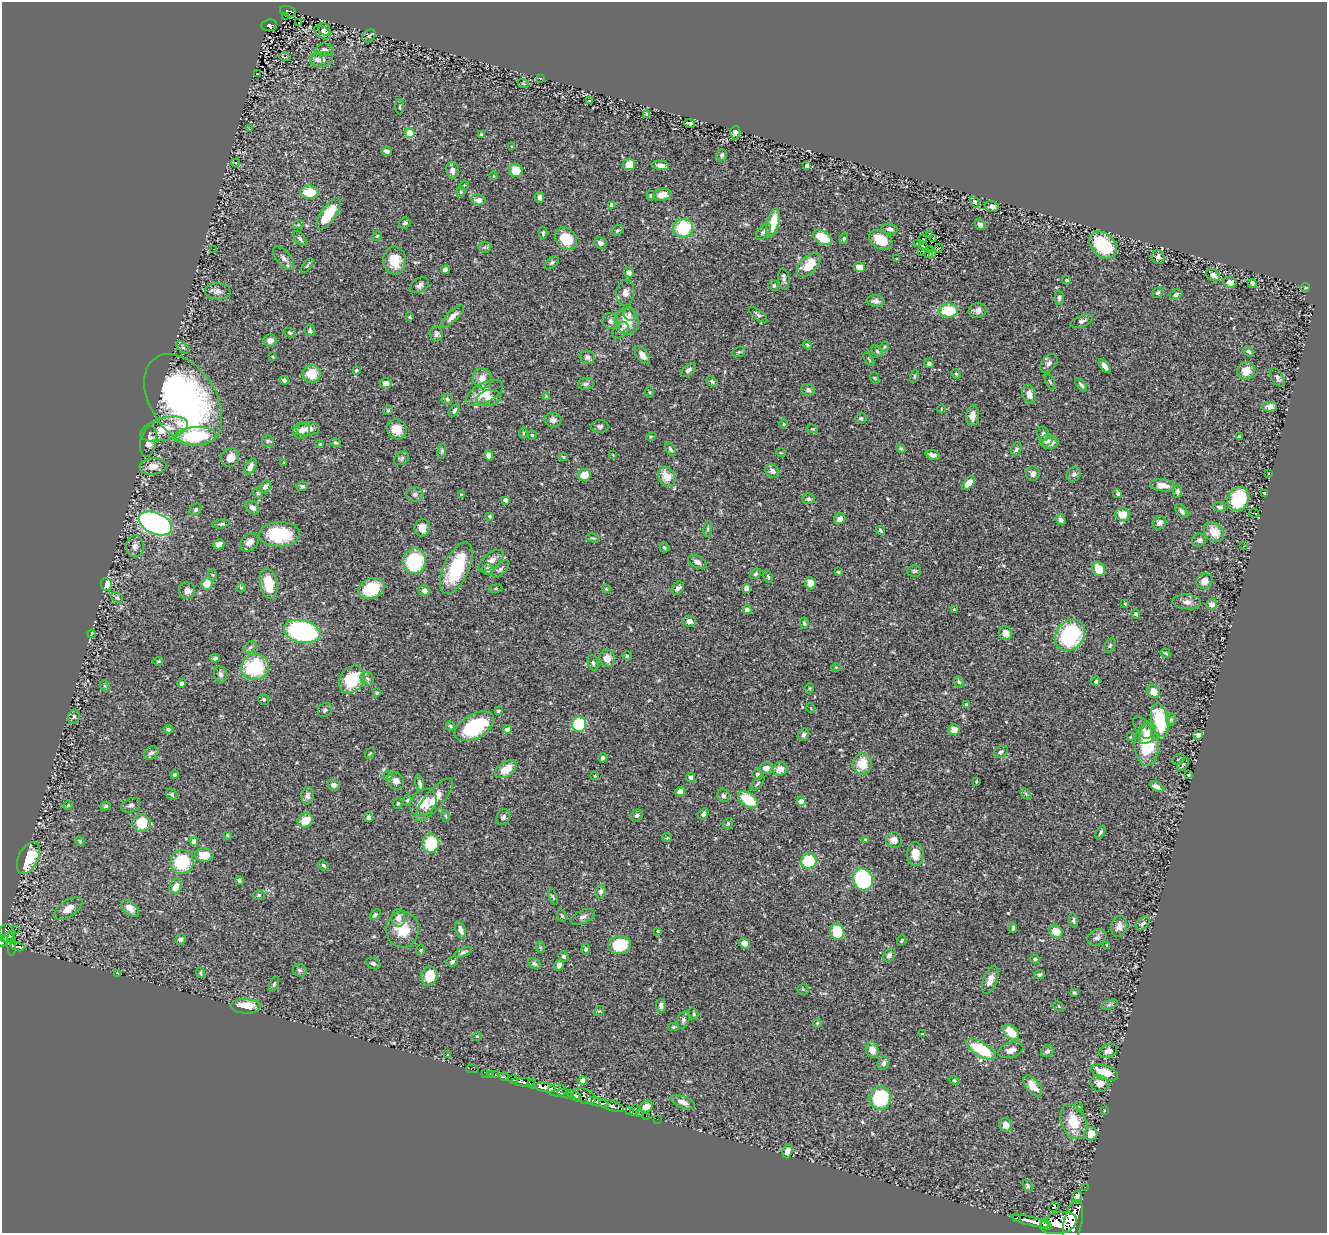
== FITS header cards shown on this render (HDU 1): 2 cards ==
NAXIS1  =                 1325
NAXIS2  =                 1231

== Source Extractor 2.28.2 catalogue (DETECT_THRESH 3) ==
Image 1325 x 1231 px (HDU 1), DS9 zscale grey, 1 PNG px = 1 image px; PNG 1329 x 1235 px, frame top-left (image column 1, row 1231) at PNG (2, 2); each listed source drawn as its Kron ellipse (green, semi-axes under 4 px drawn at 4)
Background 0.666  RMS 0.022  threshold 0.0654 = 3 sigma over >= 5 px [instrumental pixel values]
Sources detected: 480; all 480 listed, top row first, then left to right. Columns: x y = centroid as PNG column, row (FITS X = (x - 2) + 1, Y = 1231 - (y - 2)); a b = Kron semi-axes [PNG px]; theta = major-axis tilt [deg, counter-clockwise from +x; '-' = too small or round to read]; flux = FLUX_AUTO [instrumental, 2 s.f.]
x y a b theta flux
288 11 8 5 -15 120
285 16 2 2 - 2.9
298 22 3 3 - 3.6
269 25 8 6 5 150
325 29 7 5 -58 2.7
323 32 9 6 -31 4.3
369 36 7 5 44 3.4
324 50 9 6 2 5.2
285 57 5 2 - 1.8
317 60 7 6 - 4.6
322 60 11 7 9 9.1
257 74 2 2 - 0.79
540 78 4 2 - 1.1
523 83 6 3 -20 1.2
589 100 3 3 - 1.1
400 107 7 3 -86 1.9
646 114 4 3 - 1.9
690 123 5 3 - 3
250 129 3 2 - 0.98
410 133 5 4 - 50
735 133 6 5 - 4.4
481 135 4 3 - 2.4
512 147 3 2 - 1.1
386 151 5 4 - 5.4
722 155 6 5 - 3.3
236 163 4 3 - 1.9
629 164 6 6 - 23
661 165 8 4 -6 7.2
807 166 4 4 - 5.1
452 170 8 6 -82 6.5
516 170 7 6 - 26
493 176 4 3 - 0.94
464 185 5 3 - 1.1
309 192 9 6 -1 37
461 192 5 4 - 1.8
662 195 9 6 11 11
651 196 4 3 - 2
540 197 5 4 - 4.6
478 200 7 5 -9 7.5
975 202 6 4 -62 3.4
612 205 4 4 - 9.7
992 207 7 5 -12 6.2
328 214 18 7 56 49
405 223 6 5 - 3.3
773 223 15 6 77 32
298 225 5 3 - 1.6
980 225 6 5 - 5.5
683 228 10 9 - 71
890 229 8 5 -9 5.9
617 230 7 4 33 2.1
763 232 10 5 51 5.1
543 233 6 4 -89 2.2
929 235 3 2 - 1.8
377 236 5 3 - 1.4
822 237 10 6 -31 41
844 238 6 4 77 2.1
300 239 9 4 -51 3.5
566 239 12 10 -49 38
933 239 3 2 - 1.8
881 240 12 8 -31 38
922 240 5 3 - 3.2
600 243 6 5 - 6.8
918 243 3 2 - 0.96
1103 245 16 11 -42 82
923 246 4 3 - 0.36
485 247 6 5 - 2.4
939 248 5 2 - 2
213 249 2 2 - 4.1
930 250 3 2 - 0.084
922 251 2 2 - 4.1
928 254 4 2 - 4.5
933 255 2 2 - 2
1158 257 7 6 - 4.7
284 258 14 7 -50 7.1
897 259 3 2 - 1
395 261 14 11 -86 28
552 263 8 5 44 2.9
307 265 8 3 55 2.1
809 265 14 8 45 32
859 267 6 4 -12 15
445 270 4 4 - 7.2
629 273 5 4 - 6.3
1213 275 7 5 -35 7.5
784 279 10 6 -84 4.9
1066 280 4 3 - 1.9
1230 282 6 5 - 7.2
1252 283 4 3 - 3.1
419 285 10 7 30 5.1
774 286 5 5 - 2.5
1305 287 5 4 - 2
218 291 13 8 -2 7.2
625 293 13 9 84 9.7
1158 293 6 5 - 2.5
1176 295 6 5 - 3.9
1059 298 7 4 87 3.4
876 301 9 5 -6 5.6
949 310 9 7 -1 61
978 310 9 7 6 7
629 314 7 5 -65 3.9
758 315 11 4 -39 3.2
452 316 15 5 43 9.2
409 317 3 3 - 1.3
610 321 8 7 - 5.3
627 321 13 11 -81 31
1082 321 12 5 22 5.7
310 330 6 5 - 2.8
620 330 10 6 47 6.4
290 333 6 4 -20 2.1
436 334 7 6 - 4.3
270 340 7 6 - 6.6
807 345 4 3 - 1.7
884 347 5 4 - 1.7
183 348 7 4 -42 3
877 351 6 5 - 2.4
739 352 7 5 20 2.4
1249 352 6 4 -40 3.2
642 355 10 5 -52 8.3
273 357 3 2 - 1.3
587 357 7 6 - 5.4
869 359 7 3 -56 1.7
929 363 5 4 - 5
1049 363 10 7 50 5.6
1105 366 8 4 -53 6.8
356 370 3 2 - 1.6
688 370 9 5 39 4.7
1246 371 9 8 - 18
312 374 9 9 - 28
956 374 5 4 - 1.8
914 376 6 4 73 1.9
1277 377 10 6 -56 4.4
482 378 10 9 - 13
875 378 5 3 - 1.3
284 380 5 4 - 4.1
712 381 6 4 -38 3.2
1050 382 8 3 -63 2.3
386 383 6 5 - 8.4
586 384 8 6 6 3.7
1081 385 7 4 -49 3.4
808 390 7 5 -35 3.9
650 392 6 4 -88 1.7
484 393 20 10 28 29
1029 394 10 6 -75 9.4
546 396 4 4 - 1.4
489 398 12 8 10 10
447 399 5 5 - 3.2
183 400 50 32 -56 470
1270 407 7 5 2 7.4
941 409 4 3 - 1.1
388 410 5 4 - 1.7
454 411 7 4 55 3.4
972 416 10 6 87 11
861 418 5 5 - 3.1
553 420 8 7 - 6.5
784 424 5 3 - 1.2
600 426 8 6 0 3.8
164 429 24 11 16 25
308 429 11 7 4 11
397 429 10 9 - 18
812 429 5 3 - 1.6
301 430 9 8 - 8.1
523 433 6 3 89 1.5
1043 434 7 5 -75 3.9
532 435 4 4 - 1.7
195 436 21 9 3 93
651 436 5 3 - 1.3
1239 437 4 3 - 3.5
148 441 15 8 78 15
268 441 6 5 - 3
1046 441 7 5 34 6.5
336 443 5 4 - 2.1
1050 443 8 6 21 11
320 444 4 4 - 1.8
901 448 5 4 - 2.4
670 449 7 4 -57 3.4
1016 449 7 5 68 3.2
442 451 8 4 84 2.6
781 453 5 3 - 1.1
489 455 5 4 - 8.1
613 455 3 2 - 0.95
933 455 7 4 -18 5.5
230 457 10 8 50 14
563 457 4 3 - 1.9
402 458 8 6 33 3.1
284 463 3 2 - 1.2
153 466 13 8 6 12
251 466 9 5 64 8.3
772 471 7 6 - 6.4
1268 473 3 2 - 1.1
1033 474 7 6 - 6.5
1074 474 8 6 44 3.8
584 475 6 6 - 23
667 477 10 8 -62 24
968 483 8 4 48 15
1163 485 12 6 -8 15
302 486 5 5 - 2.5
265 487 6 5 - 6
1177 492 6 4 87 3.2
258 493 6 4 -48 2.2
1264 493 3 2 - 1
415 494 8 7 - 4.8
461 494 4 3 - 1.6
1118 494 4 4 - 3.2
808 499 6 5 - 3.5
1238 499 12 10 64 89
505 500 4 4 - 6.5
1220 507 6 5 - 4.2
252 508 8 5 -41 5.7
196 509 7 5 47 3.2
1182 511 8 5 -48 4.7
1254 513 5 2 - 1.2
1122 514 7 6 - 21
490 516 3 2 - 2
840 519 6 5 - 7.4
1061 520 6 4 -51 4.9
155 523 17 10 -23 520
1159 523 7 6 - 6.5
221 524 9 4 10 2.6
422 528 9 7 69 14
708 529 8 4 82 1.8
880 530 4 3 - 3.1
1214 532 11 8 -44 23
279 534 20 12 2 76
593 538 7 4 -12 2.1
1199 540 7 6 - 5
249 542 10 8 44 9.7
219 544 5 4 - 7.8
135 546 11 8 -90 8
1243 546 2 2 - 0.84
664 547 5 4 - 2
414 561 12 11 - 110
491 561 15 7 37 10
697 562 10 6 -27 5.8
456 568 28 12 66 95
488 569 6 5 - 5.6
500 569 11 5 45 4.4
1099 569 7 6 - 27
914 571 7 5 1 3
838 572 3 3 - 2.1
756 574 6 4 40 2.4
213 575 6 3 -70 1.5
768 577 6 4 -63 2.2
1204 581 8 7 - 12
269 583 15 8 -79 36
810 583 6 5 - 14
107 584 6 5 - 24
207 584 6 5 - 26
241 588 5 4 - 1.9
678 588 7 5 47 4.5
747 588 4 4 - 9.3
371 589 13 10 22 53
496 589 7 3 9 2
606 589 4 3 - 1.6
187 591 8 8 - 9.2
424 591 5 5 - 7.7
117 598 6 5 - 3.5
1187 602 14 7 -4 7.7
1125 604 3 3 - 1.4
1212 604 5 5 - 9.1
747 610 4 4 - 9.5
954 610 4 3 - 1.3
1136 614 5 4 - 2.9
689 621 6 5 - 8
804 623 5 3 - 2.1
302 631 18 11 -12 260
1005 633 7 6 - 11
91 634 4 2 - 0.74
1070 635 17 13 51 130
1110 645 8 5 63 2.2
250 647 7 5 46 3.1
1166 653 5 3 - 1.9
627 656 4 4 - 1.9
215 658 5 4 - 3.6
607 658 9 7 -63 13
158 661 5 4 - 1.5
593 663 8 5 -74 3.2
255 667 14 12 25 92
836 668 5 3 - 1.3
221 674 8 6 -70 4.2
367 679 7 6 - 4
352 680 15 11 53 56
1096 681 5 4 - 2.3
959 682 6 4 -74 2.1
182 683 4 3 - 3.8
105 686 6 3 -71 1.7
810 688 5 3 - 1.3
1154 692 7 5 -58 17
377 693 3 3 - 1.8
264 699 6 5 - 2.2
966 705 4 3 - 2.2
811 708 5 3 - 1.2
325 710 7 6 - 3.4
498 711 4 3 - 2
74 717 7 6 - 3.6
1171 719 6 4 76 3.2
1160 720 17 8 -79 92
579 724 7 7 - 100
450 726 4 3 - 2
474 726 21 12 30 100
1143 727 13 7 -55 7.4
168 729 5 4 - 3.2
507 730 4 4 - 12
954 730 5 5 - 14
1147 734 11 7 59 13
804 735 6 5 - 3.6
1198 735 5 4 - 5.1
1130 737 3 3 - 1.2
1147 745 20 12 -88 73
1001 752 7 5 27 3.3
151 753 8 6 37 5
370 753 5 3 - 1.4
603 758 5 4 - 3.2
1179 760 6 5 - 2.6
862 764 10 9 - 29
1183 764 7 4 54 2.1
766 768 6 5 - 12
506 769 12 7 33 22
780 769 7 6 - 13
175 775 4 4 - 2.4
758 775 5 5 - 5
1188 775 3 3 - 1.2
388 776 5 4 - 2
595 776 4 3 - 1.3
691 777 4 4 - 4
396 781 9 8 - 8.9
976 782 3 2 - 1
420 784 8 4 -80 3.8
757 784 9 4 46 2.6
334 785 6 5 - 5.3
1156 786 7 4 -30 5.8
680 791 5 4 - 8.9
172 794 6 5 - 2.8
1026 794 7 4 -46 2
308 796 8 6 84 5.2
723 796 7 6 - 3.7
407 800 5 4 - 2
434 800 27 9 50 23
748 800 11 6 -36 46
801 801 4 4 - 25
398 803 5 4 - 2
423 803 15 12 46 26
68 805 5 4 - 1.8
131 805 10 6 24 4.5
106 806 5 4 - 2.7
703 814 6 5 - 3.6
637 815 6 5 - 4.3
446 816 6 4 -70 1.9
368 817 5 4 - 3.9
503 817 8 6 59 4.1
305 820 8 7 - 22
142 823 9 9 - 38
728 823 6 4 54 1.9
1101 832 7 4 63 2.7
227 835 4 3 - 1.5
667 838 5 4 - 1.7
865 840 4 4 - 2.9
894 840 8 7 - 9.8
80 841 5 4 - 2.3
194 841 4 4 - 12
431 843 9 8 - 64
915 854 12 8 90 16
204 855 9 7 0 22
28 858 17 9 65 74
809 861 8 7 - 62
182 862 12 11 - 60
323 865 6 4 -44 2.2
863 879 11 9 -66 160
239 881 4 3 - 2.6
176 886 8 6 65 13
601 892 6 5 - 4.1
259 895 6 5 - 2.8
553 897 8 4 -72 2.2
130 908 10 6 -41 11
68 909 16 8 34 13
375 915 6 4 45 2.4
562 916 6 4 -71 2.3
583 917 13 6 23 5.6
398 918 9 7 89 8.3
1073 921 7 4 -78 3
1143 923 8 5 45 4
1119 926 10 8 77 9.2
1013 928 5 3 - 2.6
15 929 2 2 - 12
402 929 18 16 -88 37
461 930 8 5 -71 7.1
658 931 3 2 - 1.5
1056 931 7 6 - 21
837 932 8 7 - 43
8 933 9 7 -69 460
7 938 7 2 27 300
1097 938 10 8 32 5.9
180 939 6 5 - 4.5
902 940 5 4 - 2
3 941 6 5 - 390
744 943 6 5 - 11
11 944 12 4 -88 340
620 945 11 9 8 58
1107 945 4 3 - 1.8
17 947 7 4 -18 200
540 947 6 3 -71 1.6
586 949 5 4 - 2.4
421 950 6 4 89 1.5
463 952 9 4 23 3.4
889 955 7 5 45 4.5
564 956 5 5 - 2.8
1035 959 4 3 - 2
452 961 6 5 - 3.9
373 963 7 5 -26 3.8
535 964 6 5 - 2.9
559 965 5 4 - 4.6
300 970 7 6 - 3.7
118 973 3 2 - 0.91
201 973 5 4 - 1.8
1039 975 5 4 - 3
429 976 10 8 78 34
990 980 14 7 69 11
274 984 8 4 68 2.2
803 989 5 5 - 1.8
1074 992 4 4 - 2.4
1109 1005 8 3 19 2.9
246 1006 15 7 -2 30
661 1006 7 5 -87 4.8
1059 1006 6 3 -46 1.5
599 1011 6 4 38 1.5
694 1014 6 4 -73 2.2
683 1020 9 5 71 4
817 1023 4 4 - 1.5
673 1027 5 4 - 2.5
1011 1032 9 6 -46 27
922 1034 3 2 - 1.1
477 1036 5 3 - 1.1
981 1049 17 7 -30 65
872 1050 8 6 -72 13
1011 1050 13 7 18 9.2
1047 1051 6 5 - 4.6
1108 1051 9 6 24 7.5
448 1055 4 3 - 1.5
884 1063 7 5 68 4.1
472 1069 6 2 0 15
1104 1072 14 7 -22 32
486 1073 2 2 - 8
491 1074 3 2 - 17
495 1075 3 3 - 44
504 1076 4 3 - 130
513 1080 5 3 - 220
583 1080 4 4 - 9.2
954 1081 5 4 - 1.6
524 1082 11 3 -6 1000
532 1084 4 4 - 560
1099 1084 9 8 - 11
1033 1086 12 6 -52 18
545 1087 11 4 -11 1700
557 1090 9 6 -1 630
565 1094 7 3 -17 250
574 1096 8 4 -35 770
584 1096 12 7 -20 670
880 1098 12 10 -86 110
597 1102 12 3 -15 1000
683 1102 12 6 -20 9.3
611 1106 13 5 -17 1100
646 1106 6 5 - 12
1079 1107 4 3 - 1.8
629 1110 3 3 - 33
635 1110 6 3 59 130
1104 1111 3 2 - 1.5
640 1114 2 2 - 11
646 1116 2 2 - 8.4
657 1119 2 2 - 9.6
1074 1122 18 12 -68 38
1006 1125 7 6 - 12
1091 1134 7 6 - 16
787 1151 7 4 71 9.4
1028 1186 6 4 -62 2.3
1085 1187 2 2 - 5.9
1077 1196 6 4 77 5.3
1054 1207 5 3 - 130
1017 1218 3 3 - 88
1031 1221 20 4 -14 1700
1073 1222 22 9 78 3200
1059 1223 19 10 13 3300
1046 1225 6 4 -30 490
At the frame edge (FLAGS 8, measured only in part): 1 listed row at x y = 3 941